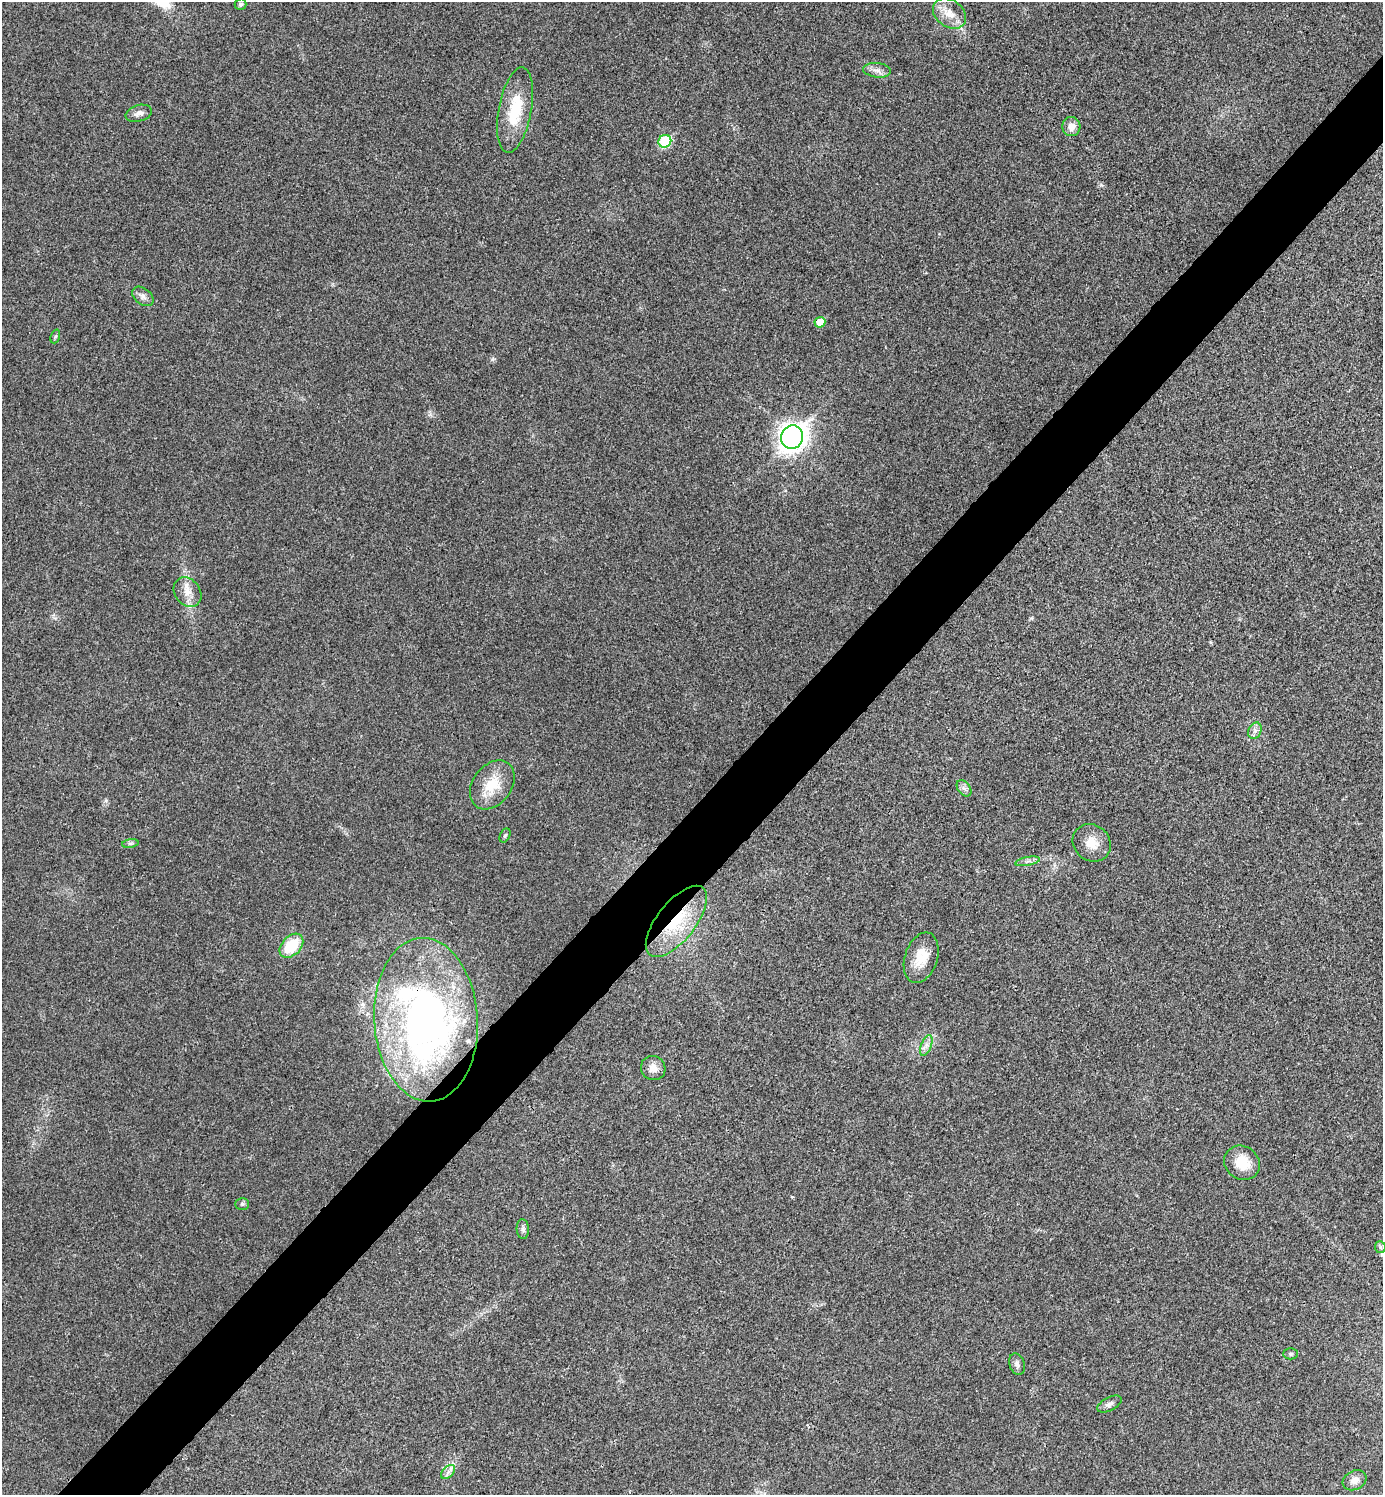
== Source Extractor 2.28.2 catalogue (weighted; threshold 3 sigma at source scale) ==
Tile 7 of 4 x 4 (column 3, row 2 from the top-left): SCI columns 2922-4302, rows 2995-4487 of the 5984 x 5984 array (HDU 1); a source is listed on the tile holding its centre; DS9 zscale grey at full resolution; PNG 1385 x 1497 px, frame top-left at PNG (2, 2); each listed source drawn as its Kron ellipse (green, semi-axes under 4 px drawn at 4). Shown black and unused: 5% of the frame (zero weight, under 3 of 4 exposures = <1% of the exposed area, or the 3 px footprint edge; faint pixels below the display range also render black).
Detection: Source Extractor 2.28.2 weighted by HDU 2 'WHT'; one run over the whole footprint, this tile lists its part. Background 0.0199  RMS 0.0054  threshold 0.0245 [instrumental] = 3 sigma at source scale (4.5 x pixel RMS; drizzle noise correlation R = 1.50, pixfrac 1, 0.05/0.05 arcsec/px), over >= 5 px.
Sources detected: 36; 2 inside a brighter listed object's ellipse — not listed separately; the other 34 listed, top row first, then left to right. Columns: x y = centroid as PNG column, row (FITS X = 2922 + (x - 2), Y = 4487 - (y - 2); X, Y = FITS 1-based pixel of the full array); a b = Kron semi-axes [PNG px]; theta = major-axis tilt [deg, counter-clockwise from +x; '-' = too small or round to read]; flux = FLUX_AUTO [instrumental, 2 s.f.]
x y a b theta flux
240 4 6 5 - 1.1
949 13 18 13 -37 8.1
877 70 14 7 -7 3
515 110 43 16 79 23
139 113 13 8 16 2.8
1071 126 9 9 - 4.5
665 141 6 6 - 33
143 296 12 8 -37 2.7
820 322 5 5 - 8.3
55 336 7 4 70 0.82
792 437 12 11 - 530
188 592 16 12 -54 6.1
1255 731 8 6 68 2.1
492 785 27 19 53 15
964 788 9 6 -52 1.9
505 836 7 5 62 0.99
130 843 8 4 8 1.1
1092 843 20 17 -41 8.4
1028 861 12 3 10 1.8
676 921 43 19 52 31
291 946 14 9 46 20
921 958 26 16 71 11
426 1020 82 52 -86 230
926 1045 11 5 69 2.3
653 1068 12 12 - 4.6
1242 1163 18 16 -37 12
242 1204 7 5 0 1.1
523 1229 10 6 -86 1.7
1380 1247 6 5 - 1
1291 1354 7 5 0 0.92
1017 1364 11 7 -71 2.1
1109 1404 13 6 27 2.2
448 1472 8 5 45 2
1355 1480 12 9 28 4.3
Overlapping masked pixels (flux is a lower limit): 2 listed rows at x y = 676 921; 426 1020
Unlisted compact peaks at least as high as the median listed source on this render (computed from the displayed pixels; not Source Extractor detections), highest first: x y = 1101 185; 492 359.